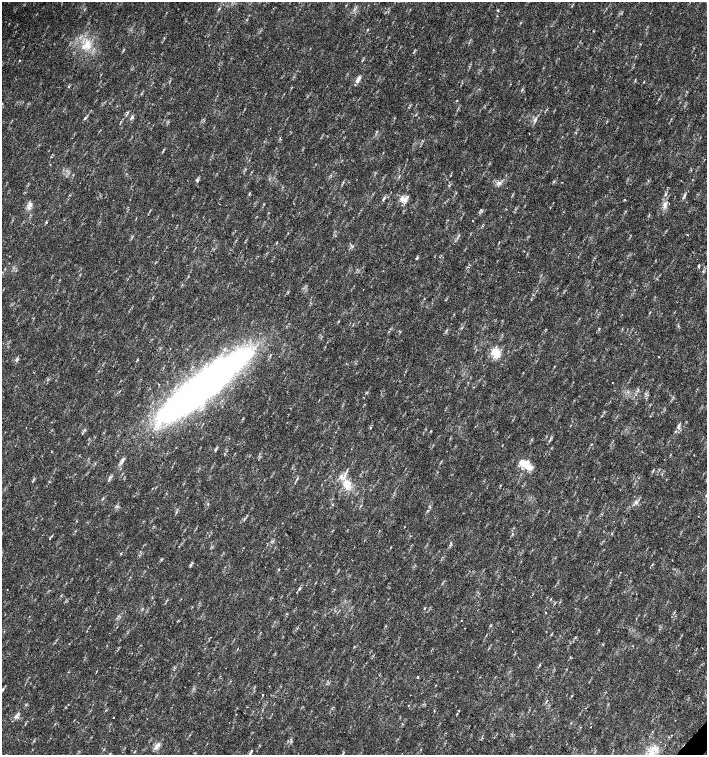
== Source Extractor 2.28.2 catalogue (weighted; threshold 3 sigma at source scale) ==
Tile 6 of 4 x 4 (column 2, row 2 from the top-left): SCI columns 1635-3043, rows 3013-4517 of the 6023 x 6029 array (HDU 1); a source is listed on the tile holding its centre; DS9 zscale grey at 2 x 2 block average (1 PNG px = mean of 2 x 2 image px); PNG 709 x 757 px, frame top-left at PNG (2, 2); no overlay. Shown black and unused: <1% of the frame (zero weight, under 2 of 3 exposures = <1% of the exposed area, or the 3 px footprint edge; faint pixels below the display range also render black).
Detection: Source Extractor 2.28.2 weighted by HDU 2 'WHT'; one run over the whole footprint, this tile lists its part. Background 0.0337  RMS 0.0041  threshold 0.0184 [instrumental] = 3 sigma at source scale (4.5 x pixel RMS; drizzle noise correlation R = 1.50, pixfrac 1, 0.0396/0.0396 arcsec/px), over >= 5 px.
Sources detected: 74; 1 inside a brighter object's white glare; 2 cosmic-ray / hot-pixel residue — not listed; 2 inside a brighter listed object's ellipse — not listed separately; the other 69 listed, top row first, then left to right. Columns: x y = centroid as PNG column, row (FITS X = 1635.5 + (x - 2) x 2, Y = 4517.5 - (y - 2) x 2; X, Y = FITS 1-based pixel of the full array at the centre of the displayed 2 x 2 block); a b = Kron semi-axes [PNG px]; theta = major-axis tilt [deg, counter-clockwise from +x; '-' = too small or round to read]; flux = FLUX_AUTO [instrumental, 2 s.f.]
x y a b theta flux
219 9 4 2 - 0.89
498 10 3 2 - 0.78
87 45 15 11 61 16
358 79 10 4 59 4
644 82 3 2 - 0.53
457 101 2 2 - 0.38
126 114 3 2 - 0.69
132 117 5 4 - 1.8
85 118 4 2 - 0.98
535 121 8 2 71 1.8
377 132 5 2 - 0.71
163 151 5 2 - 0.91
197 180 6 3 -71 1.5
499 183 6 3 5 2.6
449 185 2 2 - 0.61
249 194 3 2 - 0.69
665 195 3 3 - 0.89
684 196 9 3 64 2
383 199 5 3 - 1.2
404 199 6 4 -8 8
625 200 2 2 - 1.2
665 204 6 5 - 2.9
30 205 6 5 - 3.3
472 221 2 2 - 0.49
46 222 3 2 - 0.71
687 235 2 2 - 0.87
524 251 2 2 - 0.97
416 258 3 3 - 0.87
698 266 3 2 - 0.92
703 271 3 2 - 0.81
363 290 2 2 - 0.58
446 330 3 2 - 0.63
496 353 12 10 -55 13
17 359 4 3 - 1.3
204 382 105 25 33 450
678 426 8 3 65 2.3
370 427 3 2 - 0.59
431 431 3 2 - 0.57
550 440 3 2 - 0.78
215 450 6 3 58 1.4
122 461 10 4 66 3
526 465 17 8 -35 13
346 485 17 7 -74 14
637 502 5 2 - 1.3
430 506 3 2 - 0.62
428 510 3 2 - 0.62
698 516 2 2 - 1
404 526 2 2 - 0.39
50 538 3 2 - 0.58
121 554 3 2 - 0.63
190 565 4 2 - 1.1
279 569 2 2 - 0.77
7 589 2 2 - 0.63
299 589 5 3 - 1.1
424 608 3 2 - 0.61
546 612 2 2 - 0.93
512 632 2 2 - 0.38
632 646 3 2 - 0.49
540 665 2 2 - 0.61
417 677 2 2 - 2.4
3 690 5 3 - 1.2
262 694 2 2 - 1.4
459 710 3 2 - 0.41
15 717 6 4 24 2.7
113 717 2 2 - 1.3
591 727 2 2 - 1.9
157 746 12 4 50 4.5
251 751 3 2 - 1
651 752 8 4 89 5
Isophote crosses this tile's border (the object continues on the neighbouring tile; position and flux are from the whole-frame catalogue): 1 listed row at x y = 651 752
Diffuse or blended objects may show on this block-average render without a row.